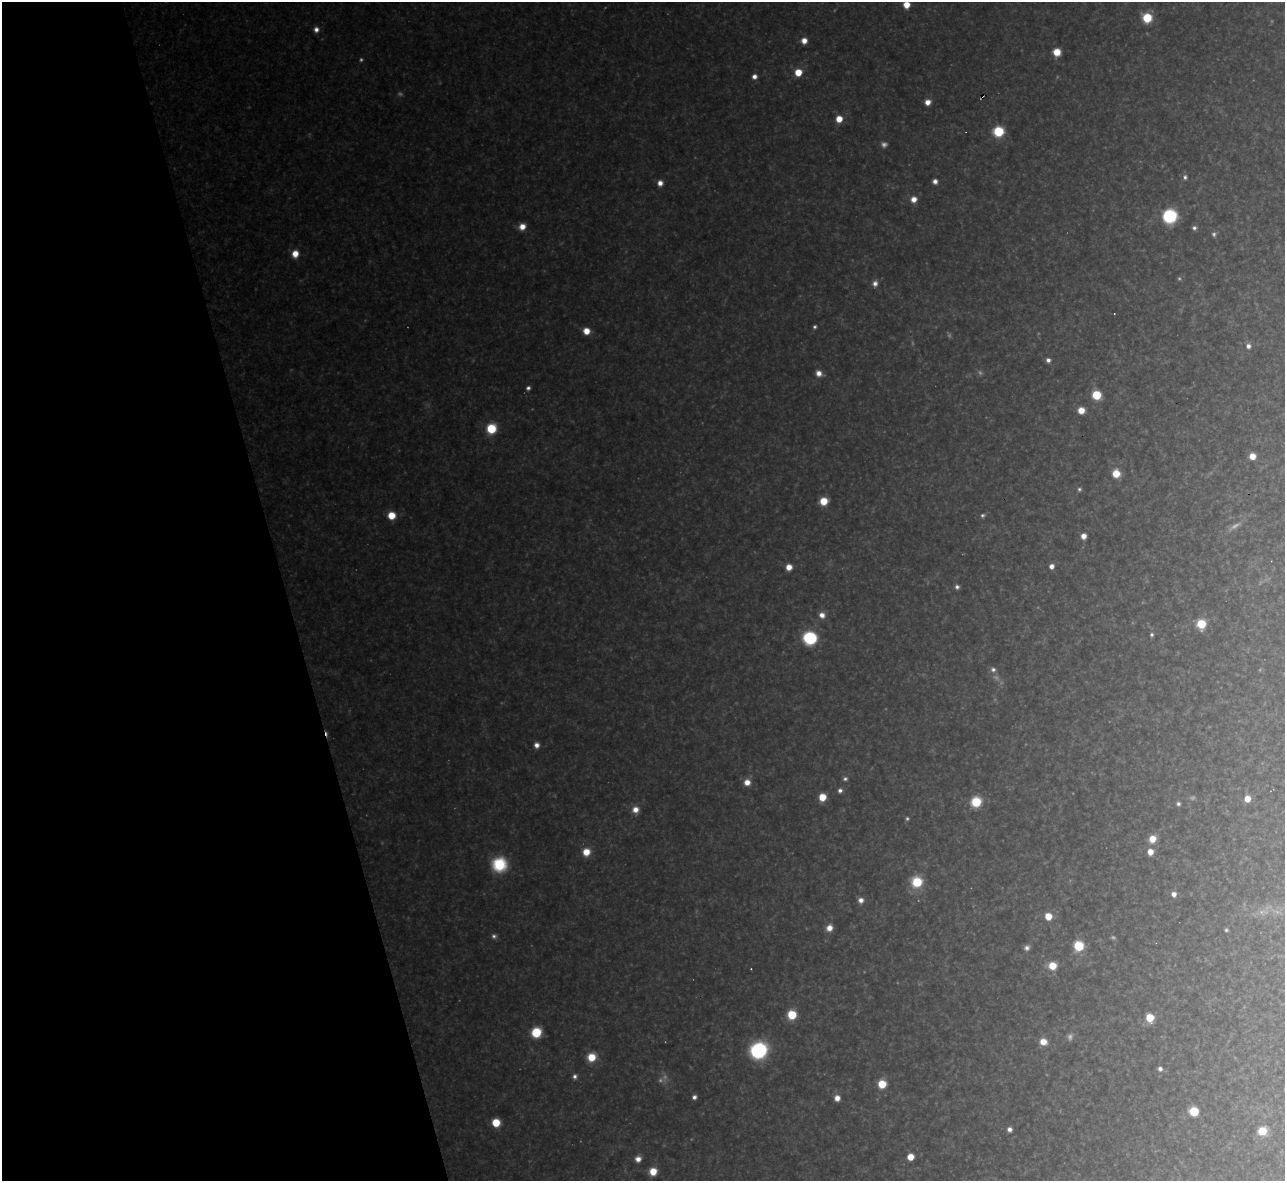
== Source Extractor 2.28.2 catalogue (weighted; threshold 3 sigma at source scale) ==
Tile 5 of 4 x 4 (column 1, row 2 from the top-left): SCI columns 1-1283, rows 2499-3677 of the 5133 x 5115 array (HDU 1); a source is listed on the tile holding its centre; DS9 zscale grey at full resolution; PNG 1287 x 1183 px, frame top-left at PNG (2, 2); no overlay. Shown black and unused: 22% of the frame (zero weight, under 3 of 4 exposures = <1% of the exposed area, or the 3 px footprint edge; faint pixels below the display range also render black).
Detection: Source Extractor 2.28.2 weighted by HDU 2 'WHT'; one run over the whole footprint, this tile lists its part. Background 0.319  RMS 0.019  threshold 0.0867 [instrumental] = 3 sigma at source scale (4.5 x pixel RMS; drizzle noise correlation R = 1.50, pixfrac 1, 0.05/0.05 arcsec/px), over >= 5 px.
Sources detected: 104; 16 too faint to see at this stretch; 3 cosmic-ray / hot-pixel residue — not listed; the other 85 listed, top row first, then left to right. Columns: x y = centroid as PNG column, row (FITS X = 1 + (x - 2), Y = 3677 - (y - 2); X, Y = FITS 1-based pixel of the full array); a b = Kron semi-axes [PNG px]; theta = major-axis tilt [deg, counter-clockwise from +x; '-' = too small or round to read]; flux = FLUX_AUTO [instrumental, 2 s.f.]
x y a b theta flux
906 5 6 6 - 28
1147 18 7 7 - 69
316 29 7 6 - 10
804 41 6 5 - 18
1057 52 6 6 - 32
798 72 6 6 - 34
754 76 5 5 - 10
928 102 6 6 - 16
839 119 6 6 - 28
998 131 7 7 - 110
1185 177 6 5 - 5.5
935 181 5 4 - 9.7
660 183 6 6 - 13
914 199 7 7 - 17
1170 216 9 8 - 230
522 227 7 6 - 20
1194 228 5 5 - 5.7
1214 234 7 6 - 5.4
295 254 8 7 - 24
875 283 8 6 81 9.8
1114 314 3 2 - 1.3
586 331 6 6 - 26
1248 346 7 6 - 8.6
1048 360 5 5 - 7.7
819 373 8 7 - 14
528 388 5 5 - 5.9
1096 395 6 6 - 80
1081 410 6 6 - 24
491 429 7 7 - 82
1252 456 5 5 - 24
1116 473 7 6 - 39
1079 489 6 5 - 4.1
824 501 6 6 - 39
391 515 6 6 - 41
983 515 6 5 - 4.1
1083 536 6 5 - 14
1051 566 5 5 - 9.5
789 567 6 6 - 19
957 587 6 5 - 6.2
822 615 7 7 - 13
1201 624 7 7 - 64
1152 634 5 5 - 3.9
810 638 8 7 - 250
993 669 7 6 - 7.1
537 745 6 5 - 12
845 779 6 5 - 5
747 782 7 7 - 19
840 790 6 5 - 7.2
822 797 6 6 - 41
1247 799 6 5 - 26
976 802 7 7 - 82
1178 804 5 5 - 5
635 809 8 8 - 17
1152 839 7 7 - 30
586 852 7 7 - 30
1150 852 6 6 - 20
499 864 16 16 - 84
917 882 9 9 - 75
1174 894 6 6 - 11
861 900 6 6 - 11
1048 916 6 6 - 33
829 928 7 6 - 18
1226 930 5 4 - 3.6
494 936 7 6 - 5.9
1079 946 7 6 - 87
1027 948 7 6 - 7.6
1052 966 7 6 - 41
792 1015 6 6 - 93
1150 1018 6 5 - 59
536 1032 7 6 - 100
1043 1042 8 7 - 23
759 1050 11 10 - 320
592 1057 8 7 - 44
1160 1069 6 5 - 7.3
575 1076 6 5 - 6.5
882 1084 6 6 - 54
694 1097 5 5 - 7
837 1098 6 5 - 16
1194 1111 6 6 - 70
496 1123 6 6 - 56
1009 1129 5 5 - 8.8
1262 1131 6 6 - 56
910 1157 5 5 - 28
638 1159 6 6 - 15
653 1171 7 7 - 36
Isophote crosses this tile's border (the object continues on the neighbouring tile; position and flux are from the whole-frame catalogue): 1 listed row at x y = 906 5